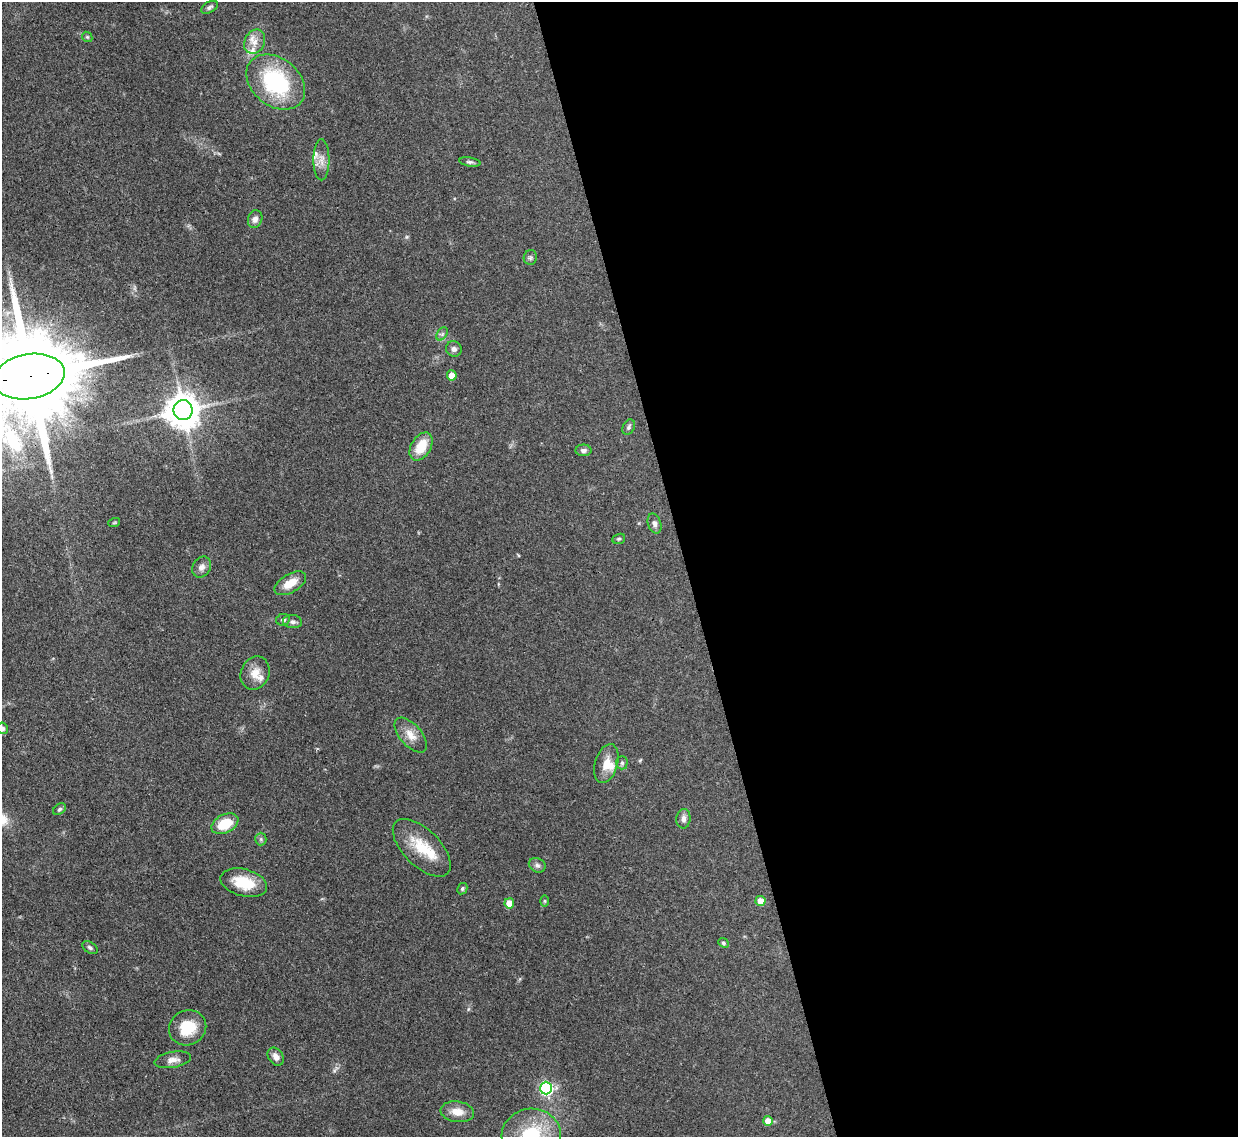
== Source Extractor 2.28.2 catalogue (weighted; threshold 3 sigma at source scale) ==
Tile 8 of 4 x 4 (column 4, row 2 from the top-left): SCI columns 3790-5025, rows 2489-3623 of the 5109 x 5092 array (HDU 1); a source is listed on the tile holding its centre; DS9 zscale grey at full resolution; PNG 1240 x 1139 px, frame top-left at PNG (2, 2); each listed source drawn as its Kron ellipse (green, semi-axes under 4 px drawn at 4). Shown black and unused: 45% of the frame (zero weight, under 3 of 4 exposures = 9% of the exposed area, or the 3 px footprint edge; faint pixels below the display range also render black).
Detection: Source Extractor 2.28.2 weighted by HDU 2 'WHT'; one run over the whole footprint, this tile lists its part. Background 0.114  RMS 0.0048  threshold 0.0217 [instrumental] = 3 sigma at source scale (4.5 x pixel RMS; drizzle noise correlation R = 1.50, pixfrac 1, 0.05/0.05 arcsec/px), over >= 5 px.
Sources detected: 53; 5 inside a brighter listed object's ellipse — not listed separately; the other 48 listed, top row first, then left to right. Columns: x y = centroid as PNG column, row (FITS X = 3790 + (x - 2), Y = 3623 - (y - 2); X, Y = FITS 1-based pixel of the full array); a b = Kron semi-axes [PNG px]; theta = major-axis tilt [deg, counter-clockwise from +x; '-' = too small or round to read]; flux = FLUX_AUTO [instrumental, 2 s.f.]
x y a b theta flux
209 7 9 5 30 1.2
87 37 6 4 -44 0.63
255 42 13 10 64 4.4
276 82 32 24 -39 47
321 160 20 8 -90 4.1
470 162 10 4 -9 1.1
255 219 9 7 71 2.3
530 257 7 6 - 1.1
442 334 7 4 58 1.1
454 349 8 7 - 1.7
452 375 5 5 - 6.3
29 376 36 22 10 12000
183 410 10 9 - 1000
629 427 8 5 64 1.2
421 446 15 9 59 11
583 450 8 6 1 1.7
114 523 6 3 19 0.48
654 523 10 6 -73 1.8
619 539 6 5 - 0.78
202 567 11 8 55 2.4
290 583 17 9 31 7.3
283 620 7 5 11 1.4
292 622 9 6 -6 1.9
255 673 17 14 69 5.9
2 728 6 5 - 1.3
411 735 21 10 -49 5.7
622 763 6 5 - 1
606 764 20 11 74 6.3
60 809 7 5 40 0.88
683 819 10 7 82 2.1
225 824 14 9 26 13
261 839 6 6 - 0.89
422 848 36 18 -45 16
537 865 9 7 -26 1.6
244 883 24 13 -15 13
462 889 6 4 60 0.81
545 901 6 4 -90 0.54
760 901 5 5 - 5.6
509 903 5 5 - 7.8
723 943 6 4 -41 0.74
90 948 8 5 -33 1.1
188 1028 19 17 28 12
276 1057 10 7 -54 2.8
173 1060 18 8 11 3.4
546 1088 6 6 - 74
457 1112 17 10 -8 5.8
768 1121 5 5 - 5.7
531 1135 29 26 4 31
Overlapping masked pixels (flux is a lower limit): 1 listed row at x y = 29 376
Isophote crosses this tile's border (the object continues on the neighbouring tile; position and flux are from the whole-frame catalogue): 3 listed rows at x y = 29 376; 2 728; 531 1135